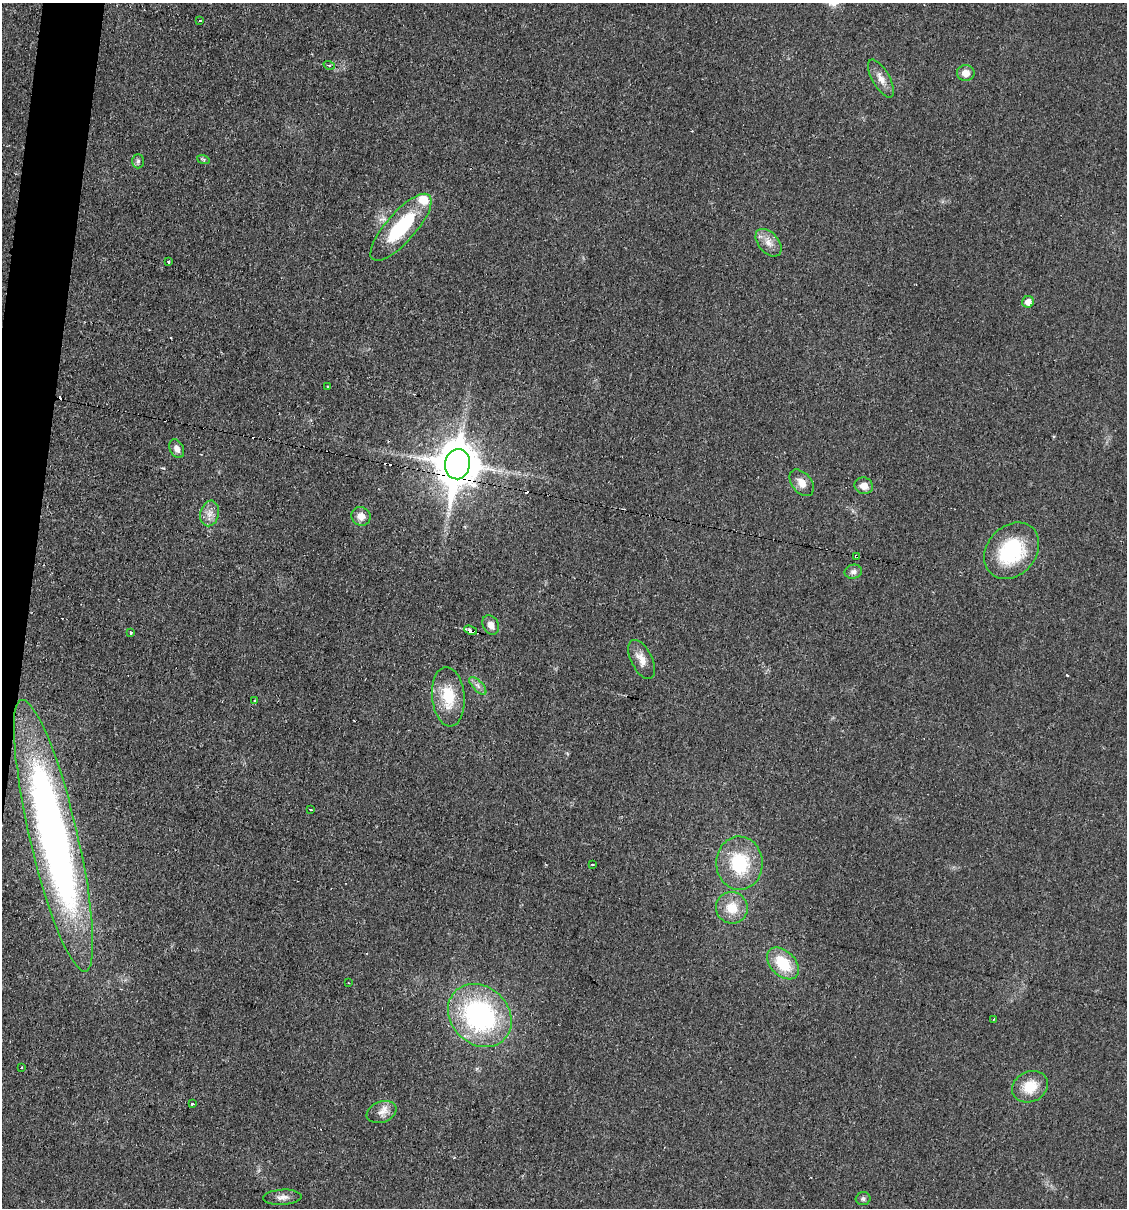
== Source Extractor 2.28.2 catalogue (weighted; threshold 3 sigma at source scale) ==
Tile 7 of 4 x 4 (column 3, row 2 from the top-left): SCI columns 2486-3610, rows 2415-3620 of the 4848 x 4828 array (HDU 1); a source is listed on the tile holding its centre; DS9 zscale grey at full resolution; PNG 1129 x 1210 px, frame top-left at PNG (2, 3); each listed source drawn as its Kron ellipse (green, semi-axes under 4 px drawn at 4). Shown black and unused: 3% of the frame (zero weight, under 2 of 3 exposures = <1% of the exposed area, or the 3 px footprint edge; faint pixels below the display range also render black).
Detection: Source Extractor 2.28.2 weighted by HDU 2 'WHT'; one run over the whole footprint, this tile lists its part. Background 0.0329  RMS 0.0049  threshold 0.022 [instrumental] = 3 sigma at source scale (4.5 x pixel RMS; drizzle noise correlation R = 1.50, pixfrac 1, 0.05/0.05 arcsec/px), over >= 5 px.
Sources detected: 51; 8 cosmic-ray / hot-pixel residue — neither listed nor drawn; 1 inside a brighter listed object's ellipse — not listed separately; the other 42 listed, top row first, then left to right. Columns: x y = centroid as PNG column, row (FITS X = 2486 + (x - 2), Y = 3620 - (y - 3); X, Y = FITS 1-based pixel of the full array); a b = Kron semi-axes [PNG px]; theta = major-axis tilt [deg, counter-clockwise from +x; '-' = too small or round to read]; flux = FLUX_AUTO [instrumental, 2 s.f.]
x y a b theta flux
200 20 3 2 - 0.47
329 65 5 3 - 0.62
966 73 9 8 - 4.5
881 78 21 8 -60 4.7
203 159 6 4 -19 0.72
138 161 7 6 - 1
401 227 43 15 48 34
768 243 16 10 -48 4.7
169 262 3 3 - 1.4
1028 302 6 5 - 3.9
328 386 3 3 - 1.4
177 449 10 6 -64 2.6
457 464 15 12 82 1800
802 483 15 9 -51 4.4
864 486 9 8 - 4.2
210 513 13 9 78 3.7
361 516 10 9 - 3.7
1012 551 31 24 48 37
856 556 3 3 - 0.67
853 572 9 7 12 2
491 625 10 7 -59 3.4
470 630 7 3 -22 10
130 632 3 3 - 0.9
642 659 21 10 -63 5.6
478 686 11 5 -46 2
448 697 30 16 -84 16
255 701 3 3 - 3.5
311 809 3 3 - 1.6
53 836 139 24 -77 330
739 863 27 23 -88 28
592 864 3 3 - 0.72
732 908 16 16 - 10
783 963 19 12 -45 18
348 983 2 2 - 0.42
480 1015 34 29 -43 88
993 1019 3 2 - 0.86
22 1067 2 2 - 0.5
1030 1087 18 15 26 11
192 1104 3 3 - 0.96
381 1112 15 10 21 4.2
282 1197 19 7 3 3.1
863 1199 7 6 - 1.3
Overlapping masked pixels (flux is a lower limit): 3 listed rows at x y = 457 464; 856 556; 470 630